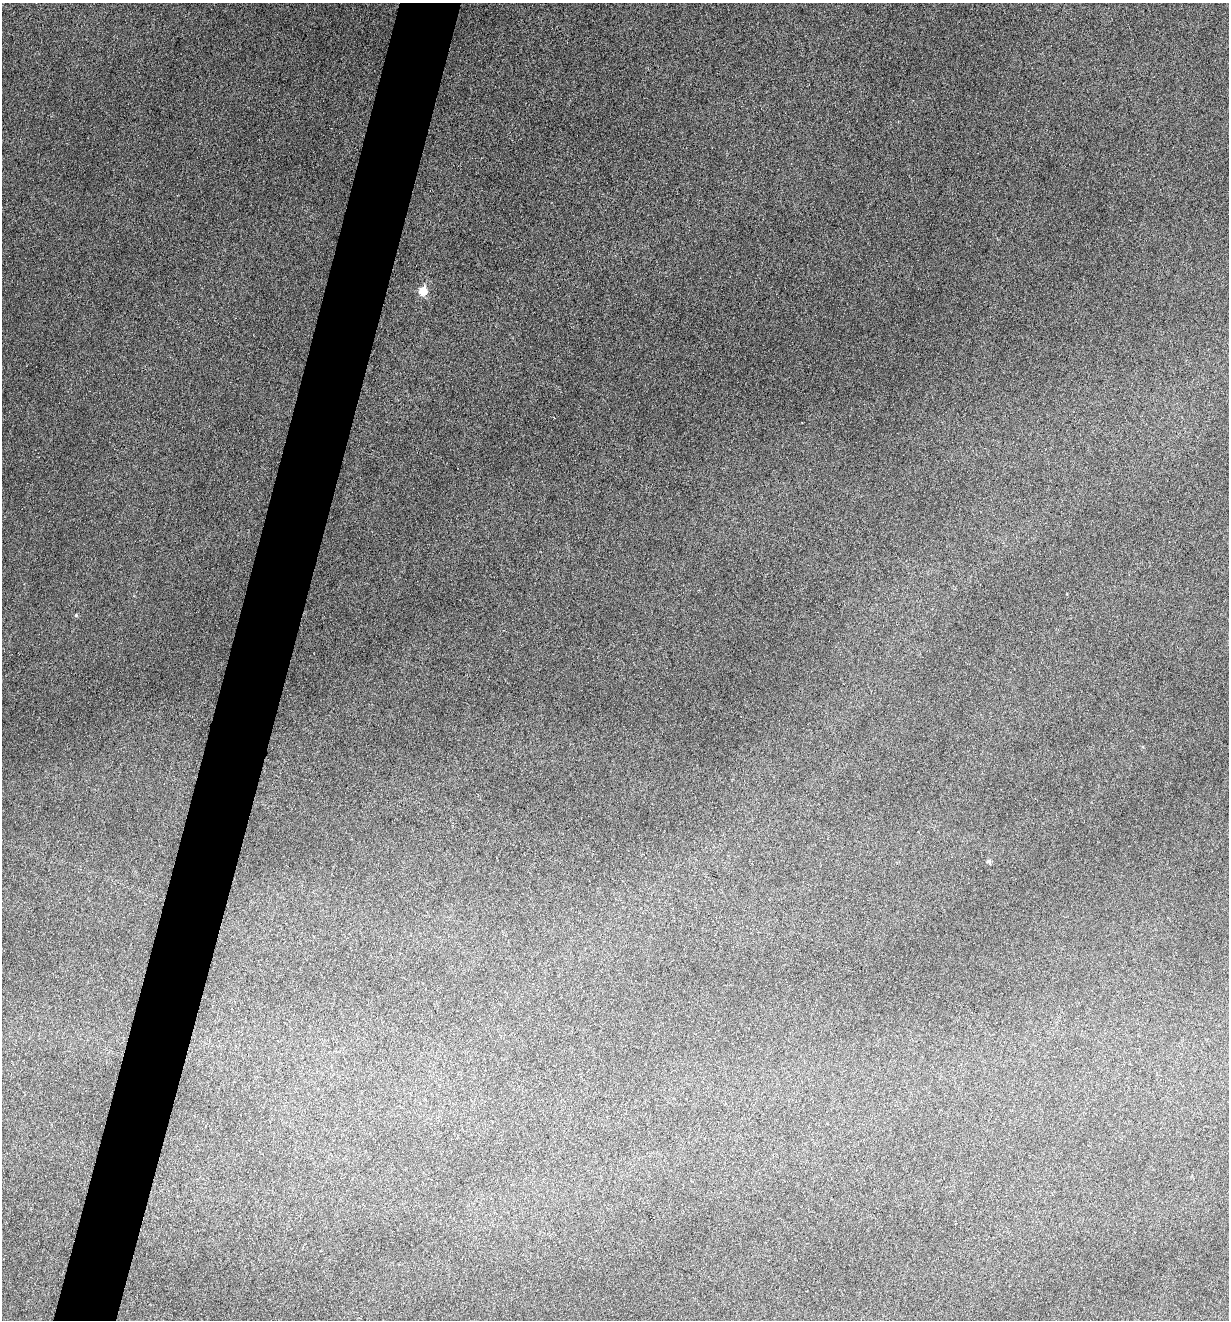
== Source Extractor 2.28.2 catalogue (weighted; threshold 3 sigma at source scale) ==
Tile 7 of 4 x 4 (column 3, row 2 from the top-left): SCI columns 2586-3812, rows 2640-3957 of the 5297 x 5275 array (HDU 1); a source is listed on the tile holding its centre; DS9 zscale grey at full resolution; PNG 1231 x 1322 px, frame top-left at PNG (2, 3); no overlay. Shown black and unused: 5% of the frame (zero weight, under 3 of 6 exposures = <1% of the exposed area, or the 3 px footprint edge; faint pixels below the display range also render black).
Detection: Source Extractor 2.28.2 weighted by HDU 2 'WHT'; one run over the whole footprint, this tile lists its part. Background 0.0601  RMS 0.0063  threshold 0.0259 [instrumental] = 3 sigma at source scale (4.09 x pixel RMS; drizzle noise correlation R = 1.36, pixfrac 0.8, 0.05/0.05 arcsec/px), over >= 5 px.
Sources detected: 3; all 3 listed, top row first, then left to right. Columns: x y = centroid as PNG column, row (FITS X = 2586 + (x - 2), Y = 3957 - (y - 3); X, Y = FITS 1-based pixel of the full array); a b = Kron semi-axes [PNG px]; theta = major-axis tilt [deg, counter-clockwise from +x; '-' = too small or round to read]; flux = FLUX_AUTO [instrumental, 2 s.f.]
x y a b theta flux
423 291 7 6 - 12
76 615 5 5 - 0.73
989 861 5 5 - 1.1